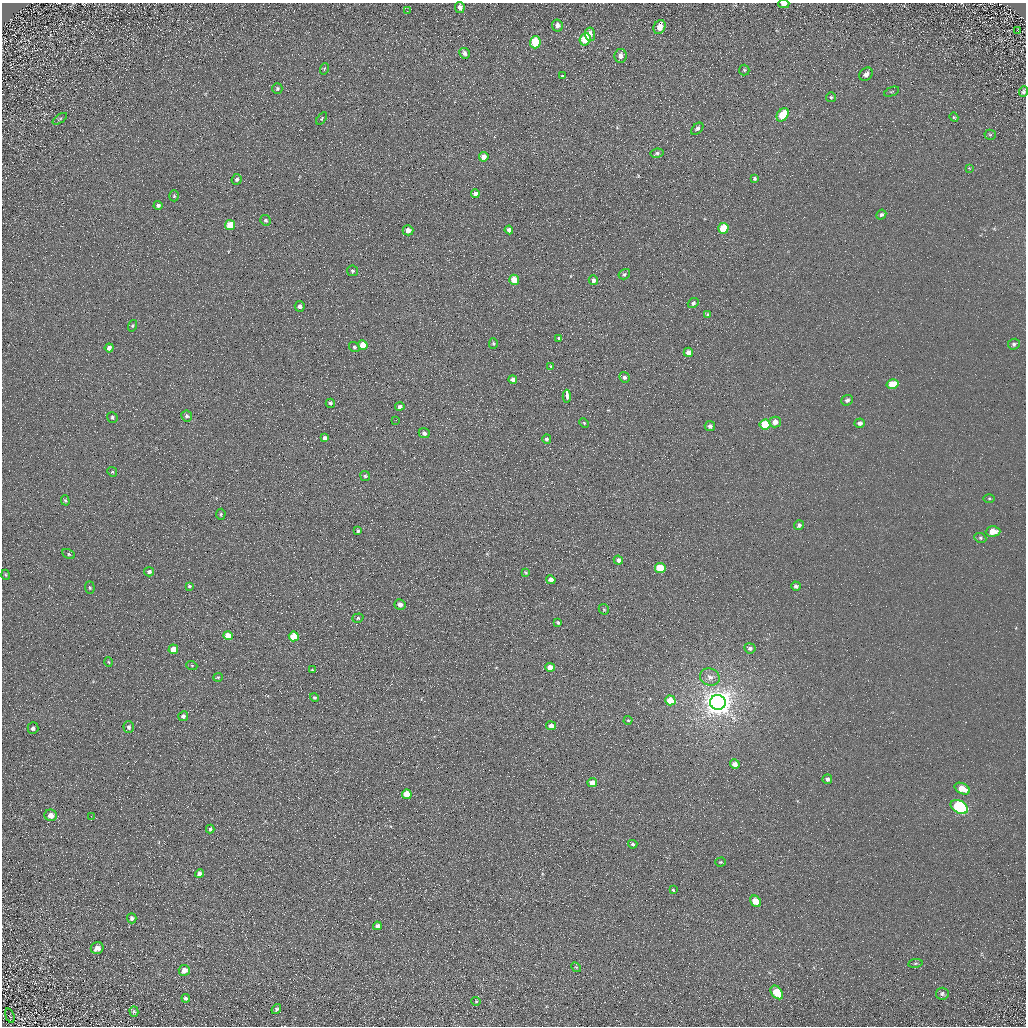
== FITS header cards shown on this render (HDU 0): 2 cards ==
NAXIS1  =                 1024 / Required FITS header
NAXIS2  =                 1024 / Required FITS header

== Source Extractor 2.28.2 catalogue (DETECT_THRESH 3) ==
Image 1024 x 1024 px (HDU 0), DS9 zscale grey, 1 PNG px = 1 image px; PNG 1028 x 1028 px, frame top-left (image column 1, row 1024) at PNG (2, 3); each listed source drawn as its Kron ellipse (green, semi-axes under 4 px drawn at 4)
Background 5.2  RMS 7.8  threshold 23.4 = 3 sigma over >= 5 px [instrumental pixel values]
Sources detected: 141; all 141 listed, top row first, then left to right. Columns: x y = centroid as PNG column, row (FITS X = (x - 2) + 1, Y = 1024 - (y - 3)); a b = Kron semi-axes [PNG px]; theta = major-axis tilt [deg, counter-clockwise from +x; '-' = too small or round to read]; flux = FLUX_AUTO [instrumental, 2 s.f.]
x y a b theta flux
784 4 5 3 - 2400
460 7 5 4 - 3100
407 11 3 2 - 710
557 25 6 5 - 2300
660 27 7 5 67 5200
1017 30 3 2 - 740
590 34 6 5 - 3400
585 39 6 5 - 16000
535 42 6 5 - 20000
464 53 5 5 - 2200
620 56 7 6 - 2700
324 69 6 3 72 610
744 70 5 5 - 790
866 74 7 6 - 2300
562 76 3 3 - 17000
277 89 5 5 - 950
892 92 8 2 21 460
1023 92 5 4 - 910
831 97 5 5 - 840
783 115 7 5 55 17000
954 117 5 4 - 500
322 118 7 4 55 690
60 119 8 3 34 780
697 129 7 4 45 1500
990 135 5 5 - 720
657 153 6 4 9 990
484 157 4 4 - 5200
969 168 4 4 - 410
755 178 4 4 - 930
237 179 5 5 - 1300
475 194 4 4 - 2800
174 196 5 4 - 700
158 205 4 4 - 1300
881 215 5 4 - 1300
266 220 5 5 - 1000
230 225 5 5 - 12000
723 228 5 5 - 18000
408 230 5 5 - 4300
509 230 4 4 - 2600
352 271 5 5 - 990
624 274 6 5 - 1100
514 280 5 5 - 11000
593 280 5 4 - 1900
693 303 6 4 37 1300
300 306 5 5 - 1800
708 314 4 3 - 800
132 326 6 4 72 620
559 338 3 3 - 7400
493 343 5 4 - 690
1014 344 6 5 - 1200
363 345 5 4 - 7600
354 347 5 4 - 850
109 348 4 4 - 2400
688 352 5 4 - 3600
551 366 4 2 - 330
624 377 5 4 - 1300
513 379 4 4 - 1700
892 384 6 5 - 11000
567 396 6 3 -87 18000
847 400 6 5 - 1500
330 403 4 4 - 1000
400 406 4 4 - 1200
187 416 5 5 - 1400
112 417 5 5 - 800
396 420 2 2 - 310
775 422 6 5 - 3500
584 423 5 4 - 620
860 423 5 4 - 2000
765 424 5 5 - 22000
710 426 5 5 - 1800
424 433 5 5 - 1800
325 438 4 3 - 1300
547 439 4 4 - 1000
112 472 5 4 - 630
365 476 5 4 - 690
989 498 5 3 - 560
65 500 5 4 - 790
221 514 5 5 - 670
799 525 5 5 - 1700
358 531 4 3 - 890
993 531 7 5 1 6700
980 538 6 4 -22 890
69 554 7 4 -29 870
618 560 5 4 - 1900
660 568 5 5 - 19000
149 572 5 4 - 1800
526 572 4 2 - 480
6 575 5 3 - 520
551 580 5 4 - 2900
189 586 4 3 - 830
796 586 5 4 - 1500
90 588 6 4 -87 750
400 605 5 5 - 2800
604 609 5 4 - 730
358 618 6 4 19 850
558 623 4 3 - 700
228 636 5 4 - 5400
294 636 5 5 - 16000
750 648 5 5 - 1600
173 649 5 5 - 7700
109 662 5 3 - 480
192 666 6 3 -20 480
550 667 5 4 - 5700
312 670 4 3 - 510
218 677 5 4 - 600
710 677 10 8 -19 3200
314 697 4 4 - 1100
670 700 5 5 - 11000
718 702 8 7 - 800000
183 716 5 4 - 1500
628 720 4 4 - 520
551 726 5 4 - 3500
129 727 6 5 - 1400
33 728 6 5 - 1300
735 764 5 4 - 3700
827 779 5 4 - 1500
592 783 4 4 - 4900
962 789 8 5 -28 7400
407 794 5 5 - 13000
959 807 9 6 -29 60000
51 815 6 6 - 3800
91 816 2 2 - 310
210 829 4 4 - 1000
633 844 5 4 - 1100
720 862 5 4 - 630
199 874 4 4 - 2300
673 890 3 2 - 650
756 901 6 5 - 7600
132 918 5 4 - 1200
377 926 4 4 - 2400
97 948 6 6 - 3500
915 963 7 3 8 800
576 967 5 4 - 510
184 970 5 5 - 3500
777 992 8 5 -51 13000
942 994 6 6 - 1300
186 998 4 3 - 1200
476 1001 4 4 - 540
276 1009 5 4 - 1000
134 1012 5 4 - 830
10 1016 8 4 -72 580
At the frame edge (FLAGS 8, measured only in part): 2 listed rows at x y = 784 4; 1023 92